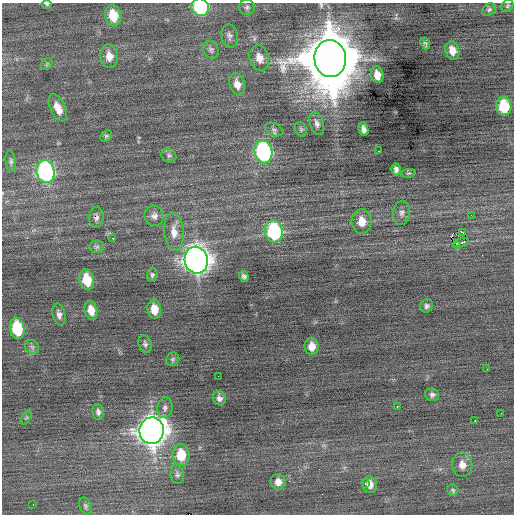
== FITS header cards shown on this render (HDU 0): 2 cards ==
NAXIS1  =                  512 / Axis length
NAXIS2  =                  512 / Axis length

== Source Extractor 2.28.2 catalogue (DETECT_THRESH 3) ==
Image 512 x 512 px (HDU 0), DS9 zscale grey, 1 PNG px = 1 image px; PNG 516 x 516 px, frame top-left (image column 1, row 512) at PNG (2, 3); each listed source drawn as its Kron ellipse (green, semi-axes under 4 px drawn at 4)
Background -0.0182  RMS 0.76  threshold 2.29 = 3 sigma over >= 5 px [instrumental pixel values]
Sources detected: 76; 1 with non-positive FLUX_AUTO (blend fragments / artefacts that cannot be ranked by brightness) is neither listed nor drawn; the other 75 listed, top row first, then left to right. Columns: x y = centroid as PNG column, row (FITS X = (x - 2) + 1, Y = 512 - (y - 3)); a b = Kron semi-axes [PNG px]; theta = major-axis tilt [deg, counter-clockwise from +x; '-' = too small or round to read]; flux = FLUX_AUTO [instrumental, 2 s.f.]
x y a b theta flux
47 4 5 4 - 80
507 6 7 5 54 95
200 7 9 8 - 4800
247 7 8 7 - 140
489 10 7 5 38 110
113 16 11 8 -77 1200
229 36 12 8 -80 210
425 43 6 4 -66 110
211 50 9 7 -60 170
452 50 9 7 -75 470
109 56 12 8 -83 530
259 58 13 9 -74 490
330 59 18 16 -85 440000
47 64 6 5 - 83
377 75 8 6 -77 400
237 84 11 7 -76 430
504 106 9 7 -84 2000
58 108 14 7 -66 580
317 123 12 6 -72 230
274 129 9 6 -22 140
301 129 7 5 -70 100
363 129 7 4 -77 230
106 136 6 5 - 86
378 151 2 2 - 220
263 152 11 9 -78 11000
169 155 8 6 -29 130
11 161 11 5 -82 130
396 169 6 4 -80 170
45 172 12 9 -79 12000
408 173 7 3 9 68
402 213 12 8 84 250
471 215 2 2 - 86
154 216 10 9 - 270
96 217 10 7 88 190
362 221 12 10 -87 650
174 232 19 9 -84 600
274 232 11 9 -80 5400
462 232 3 2 - 85
113 238 3 2 - 250
461 242 8 2 11 65
457 245 3 3 - 200
97 247 7 6 - 120
196 260 13 11 -77 50000
152 275 7 5 83 120
244 277 5 4 - 130
87 280 10 7 -77 1300
427 306 7 6 - 150
154 309 9 7 -83 710
91 310 9 6 -75 600
59 314 11 6 -77 240
17 328 11 7 -80 2600
145 344 9 6 -74 140
312 346 8 7 - 490
32 347 8 6 -45 140
173 359 7 6 - 99
487 369 2 2 - 49
218 376 2 2 - 33
432 395 7 6 - 160
219 398 7 6 - 200
397 406 3 2 - 340
165 408 10 7 78 190
98 412 8 5 -80 160
501 413 2 2 - 33
26 418 8 4 58 92
475 421 3 2 - 640
152 431 13 12 - 61000
181 455 11 8 -88 1400
462 465 12 10 -81 450
177 474 9 7 -80 170
278 482 8 7 - 390
365 483 3 3 - 150
370 485 8 7 - 360
453 490 6 5 - 87
33 504 3 2 - 200
85 506 9 5 -68 120
At the frame edge (FLAGS 8, measured only in part): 3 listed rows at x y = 47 4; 200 7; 330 59
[1 non-positive-flux detection neither listed nor drawn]